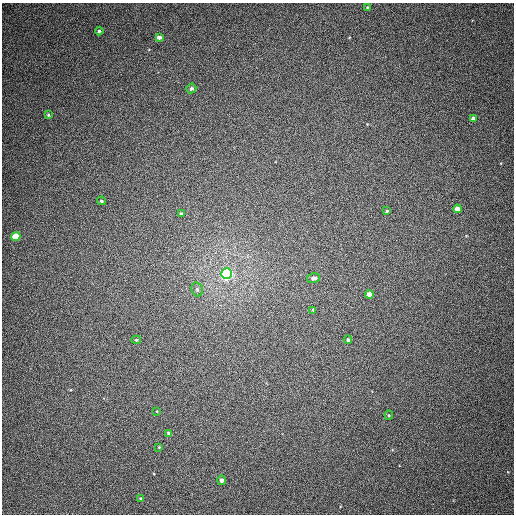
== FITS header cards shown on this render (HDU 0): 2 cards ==
NAXIS1  =                  512
NAXIS2  =                  512

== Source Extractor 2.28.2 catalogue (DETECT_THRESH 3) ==
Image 512 x 512 px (HDU 0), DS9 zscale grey, 1 PNG px = 1 image px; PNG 516 x 516 px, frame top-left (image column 1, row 512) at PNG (2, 3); each listed source drawn as its Kron ellipse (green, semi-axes under 4 px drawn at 4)
Background 370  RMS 8.8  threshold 26.3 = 3 sigma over >= 5 px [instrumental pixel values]
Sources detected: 24; all 24 listed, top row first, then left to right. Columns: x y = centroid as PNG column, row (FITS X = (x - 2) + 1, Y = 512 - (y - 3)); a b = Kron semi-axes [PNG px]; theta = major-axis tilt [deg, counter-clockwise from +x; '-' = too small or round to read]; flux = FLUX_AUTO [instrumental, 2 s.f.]
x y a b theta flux
367 8 3 3 - 860
99 31 4 4 - 930
159 37 4 4 - 2300
191 88 5 4 - 1300
48 115 4 3 - 690
473 119 4 4 - 1700
101 201 4 4 - 990
457 209 4 4 - 3900
387 211 4 4 - 890
181 214 4 3 - 800
16 237 4 4 - 15000
227 274 5 5 - 150000
314 278 7 4 13 1700
197 289 7 5 -74 1600
369 294 4 4 - 4000
313 310 4 4 - 620
136 340 5 4 - 810
348 340 4 3 - 1100
157 411 3 2 - 410
389 415 4 4 - 600
169 433 4 4 - 1100
159 447 3 3 - 420
221 480 5 4 - 1900
141 499 3 3 - 740